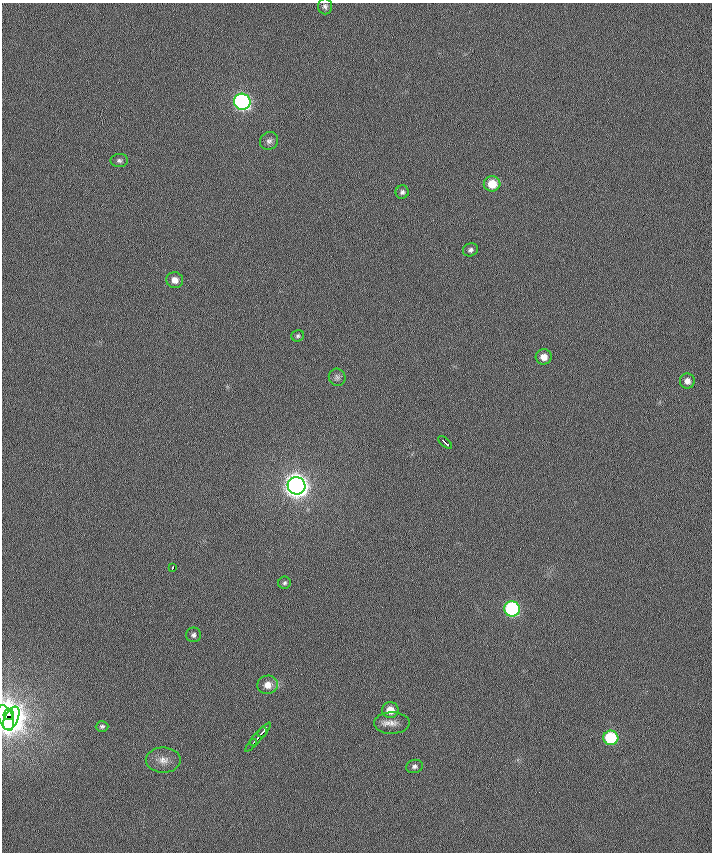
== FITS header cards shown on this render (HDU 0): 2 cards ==
NAXIS1  =                  710 /
NAXIS2  =                  850 /

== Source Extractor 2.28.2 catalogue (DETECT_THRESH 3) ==
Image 710 x 850 px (HDU 0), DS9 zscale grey, 1 PNG px = 1 image px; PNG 714 x 854 px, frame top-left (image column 1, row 850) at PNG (2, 3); each listed source drawn as its Kron ellipse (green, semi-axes under 4 px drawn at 4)
Background -1.06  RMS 7.2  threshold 21.7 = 3 sigma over >= 5 px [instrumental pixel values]
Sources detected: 31; all 31 listed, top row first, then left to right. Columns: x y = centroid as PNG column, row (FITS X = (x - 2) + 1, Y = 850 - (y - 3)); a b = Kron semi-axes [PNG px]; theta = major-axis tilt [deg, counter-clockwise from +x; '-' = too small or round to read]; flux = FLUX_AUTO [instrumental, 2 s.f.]
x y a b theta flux
325 6 8 7 - 1400
242 102 8 8 - 160000
269 141 9 8 - 2200
119 160 8 6 1 1500
492 184 8 7 - 12000
402 192 7 6 - 1400
470 250 8 6 23 1700
175 280 8 8 - 4200
298 336 6 5 - 1000
544 357 8 7 - 4600
337 377 9 8 - 1600
687 381 7 7 - 3100
445 442 8 3 -40 3000
296 486 9 8 - 500000
172 568 3 3 - 3200
285 583 6 6 - 1000
512 609 8 7 - 80000
193 635 7 7 - 1700
268 685 10 9 - 5500
390 710 8 8 - 7400
9 714 6 5 - 28000
6 718 13 7 -69 180000
11 718 12 6 64 170000
392 723 18 10 2 5000
102 726 6 5 - 980
262 732 5 3 - 2500
258 737 19 3 49 5500
611 738 7 7 - 35000
253 742 4 2 - 770
163 760 17 12 0 5700
414 766 8 6 14 1700